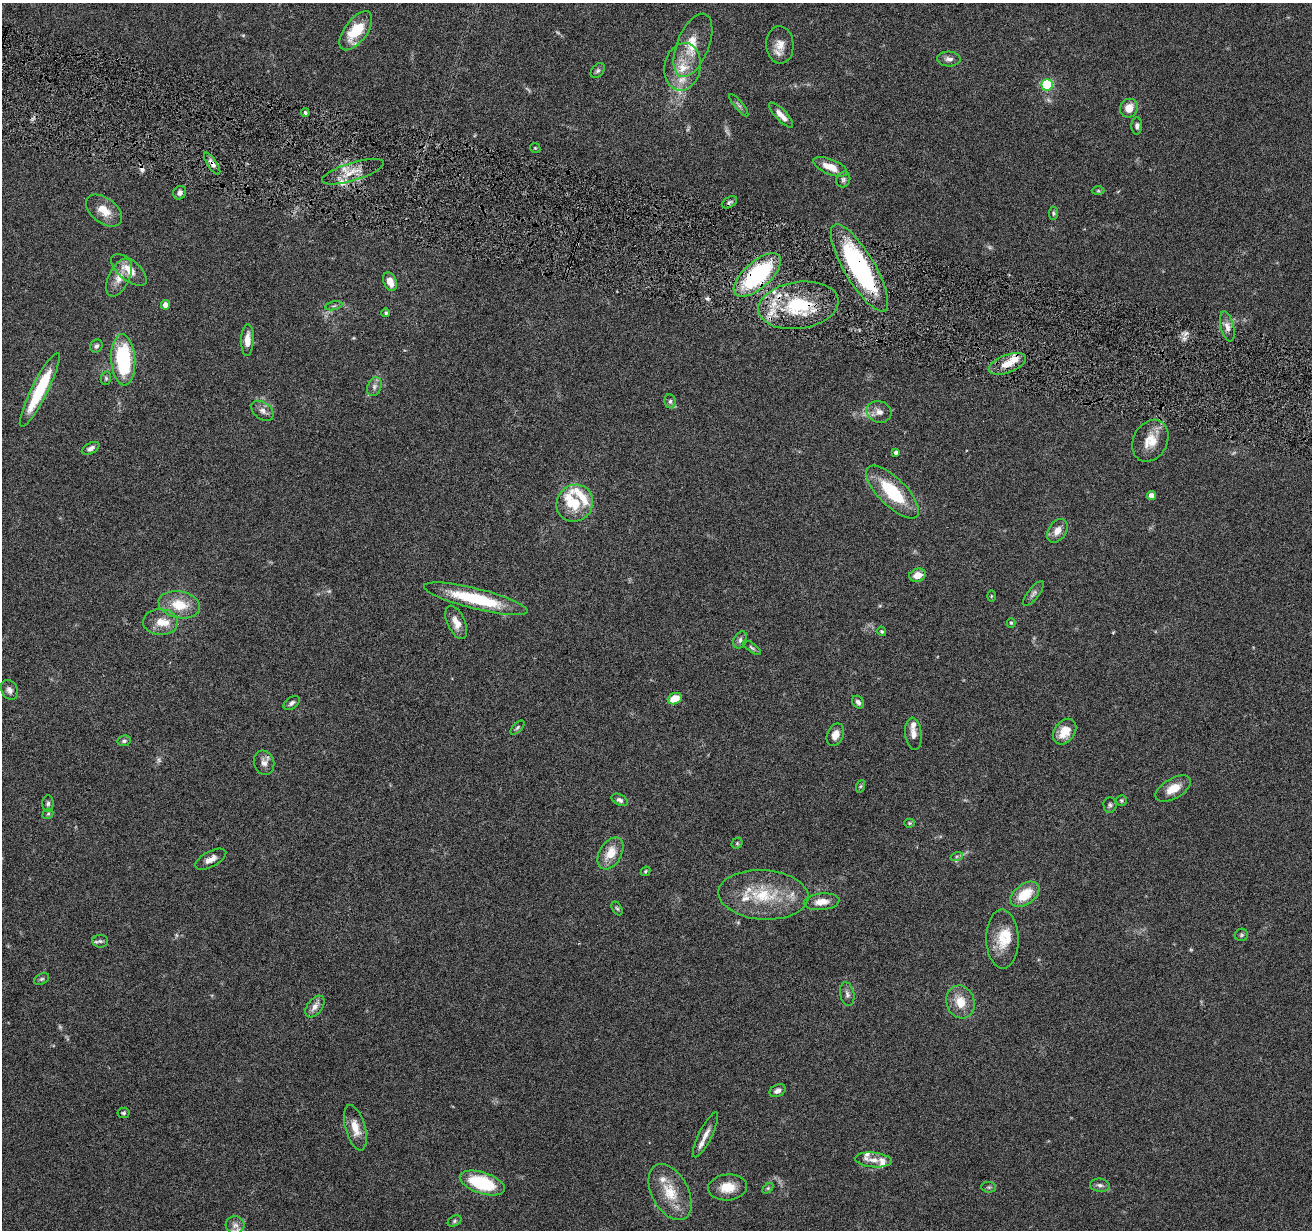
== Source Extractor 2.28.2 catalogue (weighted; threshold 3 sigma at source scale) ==
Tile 11 of 4 x 4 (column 3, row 3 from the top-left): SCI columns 2623-3932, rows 1484-2711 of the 5242 x 5295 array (HDU 1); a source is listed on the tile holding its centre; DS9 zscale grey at full resolution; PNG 1314 x 1232 px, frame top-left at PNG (2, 3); each listed source drawn as its Kron ellipse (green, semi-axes under 4 px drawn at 4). Shown black and unused: <1% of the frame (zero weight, under 4 of 8 exposures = <1% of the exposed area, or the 3 px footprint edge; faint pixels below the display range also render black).
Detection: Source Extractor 2.28.2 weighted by HDU 2 'WHT'; one run over the whole footprint, this tile lists its part. Background 0.0772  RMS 0.0044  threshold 0.0181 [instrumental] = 3 sigma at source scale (4.09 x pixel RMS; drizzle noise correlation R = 1.36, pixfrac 0.8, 0.05/0.05 arcsec/px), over >= 5 px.
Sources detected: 135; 11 too faint to see at this stretch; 1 cosmic-ray / hot-pixel residue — neither listed nor drawn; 16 inside a brighter listed object's ellipse — not listed separately; the other 107 listed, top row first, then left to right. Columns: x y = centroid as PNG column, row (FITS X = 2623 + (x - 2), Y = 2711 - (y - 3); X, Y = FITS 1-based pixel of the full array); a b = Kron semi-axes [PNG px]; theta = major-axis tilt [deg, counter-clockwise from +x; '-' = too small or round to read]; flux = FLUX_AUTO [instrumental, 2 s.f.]
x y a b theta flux
356 31 23 11 54 14
693 45 33 16 68 11
780 45 19 13 -87 5
949 59 12 7 -2 2
683 67 24 18 79 11
598 71 8 6 50 0.92
1047 85 6 5 - 37
739 105 14 3 -51 0.9
1129 108 9 8 - 4.9
305 113 4 3 - 0.61
781 115 16 5 -46 3.5
1137 126 8 5 -90 1.2
535 148 5 4 - 0.49
212 164 13 5 -56 1.8
830 167 18 7 -23 5.7
353 172 32 9 17 6.4
843 180 8 6 67 1.1
1098 191 6 4 -1 0.54
180 193 7 6 - 1.6
729 202 8 5 30 0.94
104 211 20 12 -37 6.4
1053 213 6 4 84 0.67
859 268 50 15 -59 68
129 270 21 10 -39 5.8
757 275 29 13 41 49
119 277 20 10 64 5.4
390 282 10 6 -68 4.1
165 305 5 4 - 2.5
798 305 40 23 8 29
334 306 8 3 13 0.65
386 313 4 4 - 0.64
1227 326 15 6 -76 2.3
247 340 16 6 88 4.2
96 346 7 5 54 0.95
123 360 25 12 -87 39
1007 364 19 9 20 6.1
106 378 7 5 77 0.76
374 387 10 7 68 1.6
40 390 41 8 63 25
670 401 7 5 -78 1
262 411 12 8 -37 2.1
879 412 12 10 -19 2.7
1150 441 22 17 62 7.6
90 448 9 5 28 1.7
896 453 4 3 - 1.2
892 492 34 14 -45 22
1151 495 4 4 - 3.3
575 503 19 18 - 11
1057 531 13 8 56 3.5
917 575 8 6 19 4.2
1033 593 15 5 52 1.3
991 596 6 4 89 0.45
476 599 53 10 -14 25
179 605 21 13 -11 10
161 622 17 13 -3 6.3
456 622 18 9 -65 3.9
1011 623 4 4 - 0.44
882 631 5 4 - 0.54
740 640 9 6 65 1.3
752 648 10 4 -36 0.82
9 690 10 8 -60 2
675 699 7 5 22 6.9
858 702 7 5 -52 1.3
292 703 9 5 35 1.2
517 728 9 4 45 0.7
1065 732 14 10 55 6.7
913 734 16 8 -83 2.9
835 735 12 8 66 3.6
124 741 7 5 12 0.8
264 763 12 10 -72 2.4
861 786 6 4 70 0.62
1173 789 19 10 30 6.3
620 800 8 5 -29 1.2
1121 800 5 5 - 0.61
48 804 8 5 87 0.99
1110 805 7 6 - 0.97
48 814 6 4 42 0.6
909 823 5 4 - 0.47
737 843 6 5 - 0.59
610 853 17 11 59 7.3
957 856 6 4 19 0.68
211 859 17 7 28 2.9
645 871 5 3 - 0.46
1025 894 16 10 36 11
763 895 45 25 -4 22
821 902 18 8 5 4.5
617 908 7 4 -61 0.66
1241 935 7 6 - 0.71
1002 939 29 16 -89 9.4
100 941 8 6 -2 1.2
42 979 8 5 26 0.79
847 994 12 7 -78 1.6
960 1002 17 14 -71 7
315 1006 12 7 53 2.8
778 1091 8 6 25 1.7
124 1113 6 5 - 0.64
355 1128 23 10 -74 5.7
705 1135 25 6 63 3.6
873 1160 18 7 -5 3.8
482 1183 23 10 -18 27
1100 1185 10 6 -6 1.3
728 1187 19 13 5 7.3
989 1187 7 5 -6 0.71
768 1188 6 4 45 0.5
670 1192 30 18 -61 12
454 1221 7 5 29 0.76
235 1225 9 9 - 1.9
Overlapping masked pixels (flux is a lower limit): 4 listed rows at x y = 212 164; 859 268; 757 275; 798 305